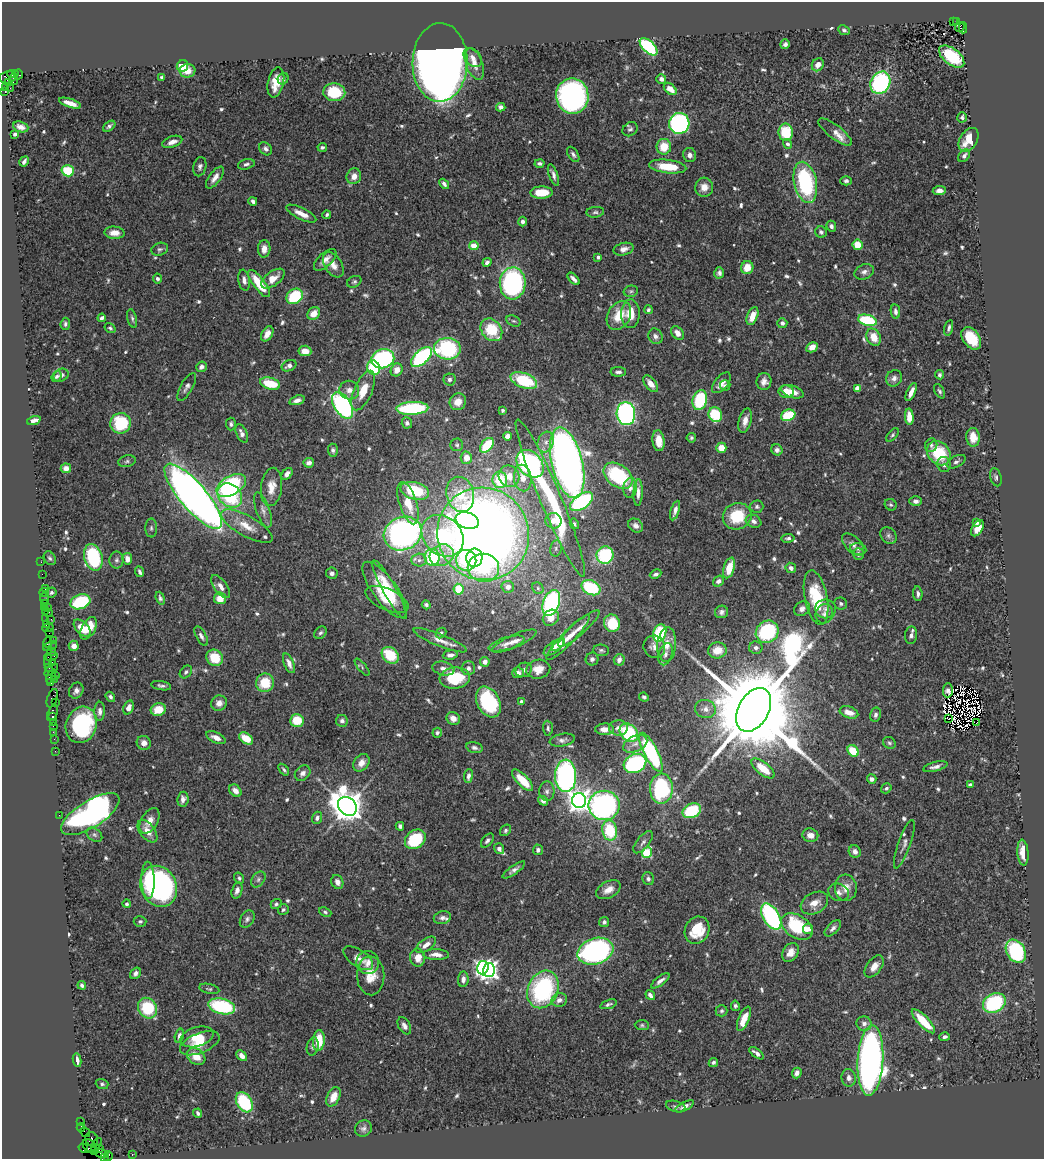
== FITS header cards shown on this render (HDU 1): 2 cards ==
NAXIS1  =                 1042
NAXIS2  =                 1157

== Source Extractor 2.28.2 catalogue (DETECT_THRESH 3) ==
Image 1042 x 1157 px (HDU 1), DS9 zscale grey, 1 PNG px = 1 image px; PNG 1046 x 1161 px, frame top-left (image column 1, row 1157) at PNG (2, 2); each listed source drawn as its Kron ellipse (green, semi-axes under 4 px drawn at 4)
Background 0.729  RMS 0.031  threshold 0.0927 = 3 sigma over >= 5 px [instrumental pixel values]
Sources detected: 687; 8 with non-positive FLUX_AUTO (blend fragments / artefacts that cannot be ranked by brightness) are neither listed nor drawn; of the other 679, the 500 brightest by FLUX_AUTO listed and drawn (179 fainter detections omitted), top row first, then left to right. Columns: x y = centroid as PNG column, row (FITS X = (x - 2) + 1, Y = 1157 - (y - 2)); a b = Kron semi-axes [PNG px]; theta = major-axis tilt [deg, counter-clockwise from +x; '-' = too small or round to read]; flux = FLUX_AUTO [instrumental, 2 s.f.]
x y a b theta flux
953 22 3 2 - 160
957 22 4 3 - 93
960 27 5 4 - 190
963 28 6 3 89 150
844 30 6 4 -27 4.5
785 44 5 4 - 6.7
649 47 11 5 -44 210
952 56 15 8 -37 120
473 58 11 7 -48 14
440 62 39 27 89 3300
474 64 16 8 -70 22
818 65 7 5 58 16
182 66 6 5 - 60
188 71 8 6 7 26
13 74 5 3 - 140
18 74 5 4 - 45
7 77 8 6 9 280
162 77 4 3 - 4.9
14 79 6 3 80 160
283 79 6 5 - 5.4
661 79 5 5 - 9.2
8 82 3 3 - 290
276 82 15 8 77 33
880 83 11 9 63 330
5 87 4 3 - 54
10 88 2 2 - 12
670 89 7 4 -42 23
5 92 3 2 - 290
334 92 11 9 -3 92
572 96 17 16 - 600
70 103 11 4 -18 22
501 107 5 4 - 8.1
962 117 5 4 - 4.2
679 123 10 10 - 410
109 126 7 4 38 5.3
21 127 8 5 -18 11
630 129 8 6 38 5.8
786 132 9 7 -82 73
835 132 20 7 -37 21
15 134 4 3 - 8.8
969 140 13 8 58 42
172 142 10 5 19 13
787 144 5 4 - 6.3
322 147 5 3 - 5.3
664 147 8 7 - 43
266 149 7 5 -48 7.3
573 154 8 5 -57 6.2
689 155 7 6 - 9.8
964 156 7 5 52 7.7
24 161 5 3 - 6.3
540 163 5 3 - 5.2
246 164 8 5 16 5.9
668 166 19 6 -7 55
200 167 10 6 77 7.5
68 171 6 5 - 81
553 175 11 4 -71 8.8
354 176 8 7 - 16
215 178 13 5 53 14
846 181 5 4 - 4.9
805 182 21 11 -77 230
444 184 6 3 -49 5.9
704 187 9 9 - 20
939 191 6 4 7 9.2
542 192 11 6 2 40
253 201 4 3 - 5.9
595 212 9 5 6 5.3
301 214 16 5 -26 23
327 215 4 3 - 4.1
523 221 5 4 - 6.8
831 226 6 4 -65 6.5
821 232 6 5 - 4.5
114 233 10 6 -4 23
858 245 5 5 - 43
474 246 5 4 - 28
160 249 8 6 19 5.1
264 249 8 6 88 16
624 249 10 6 14 11
598 257 4 3 - 6.6
325 260 14 6 43 15
487 262 5 4 - 7.9
333 265 14 8 -57 18
747 268 6 6 - 32
864 272 10 7 23 9
719 273 5 5 - 6.3
273 278 13 7 37 25
157 279 5 4 - 5.1
573 279 7 3 -47 8.1
244 280 10 5 -80 11
354 282 7 5 28 4.5
513 283 16 13 87 420
259 284 16 5 -53 65
631 291 7 5 14 4.1
295 296 9 7 37 110
648 310 4 4 - 4.2
895 311 7 4 -82 8.9
314 313 7 5 45 24
630 314 14 9 89 37
619 316 15 11 59 48
752 316 9 5 68 25
102 318 4 3 - 7.2
132 318 9 4 -77 4.9
867 320 9 5 -14 150
513 321 8 5 -25 4.4
782 323 5 5 - 6.2
65 324 6 4 84 4.7
110 328 6 4 -34 4
949 328 8 4 77 5.3
491 330 12 9 -51 86
677 333 7 5 -51 14
267 334 8 5 59 17
655 336 8 7 - 8.3
874 337 9 6 -64 34
971 338 12 8 -54 73
812 347 6 4 29 20
447 349 13 11 -2 210
305 351 6 5 - 23
421 357 12 7 42 290
383 359 11 9 17 270
289 366 8 5 25 9.3
201 367 6 5 - 7.1
374 368 7 6 - 130
397 370 7 5 61 20
618 372 8 5 0 6.8
61 375 8 6 28 11
940 375 4 4 - 4.6
56 376 6 4 52 4.3
894 378 8 7 - 9.6
449 379 6 6 - 6
524 380 14 7 -20 130
764 382 8 7 - 12
721 383 12 6 50 20
270 384 10 5 -16 65
651 384 10 5 -52 19
725 385 5 5 - 4.8
187 387 15 6 60 8.9
857 388 4 4 - 26
349 390 10 9 - 16
363 390 21 9 66 42
940 391 8 4 -58 4.8
786 392 7 6 - 34
792 392 11 6 -18 19
911 392 10 4 65 15
297 400 8 4 17 11
700 400 10 7 73 130
458 402 8 8 - 23
343 405 14 8 -57 380
412 408 16 6 3 200
502 410 3 3 - 4.1
626 414 11 9 -85 600
715 415 7 6 - 90
788 415 7 5 19 90
909 417 8 4 -87 28
34 420 7 4 19 9.1
745 421 13 6 76 19
121 423 10 10 - 110
407 423 5 5 - 5.8
231 424 6 5 - 5
242 433 10 5 -66 11
892 435 8 4 49 4.3
507 436 4 4 - 11
973 437 9 6 -86 34
691 438 5 4 - 4.2
659 441 10 6 -84 29
546 442 10 8 72 13
457 445 6 6 - 4
487 445 9 5 50 72
931 445 7 6 - 5.6
721 448 5 5 - 32
333 450 6 5 - 4.9
777 450 6 5 - 8.2
939 453 13 10 -48 94
466 458 6 5 - 17
127 461 9 5 11 5.2
956 462 10 5 26 6.9
309 463 5 5 - 8.3
567 463 36 15 -76 1900
530 464 16 11 -46 430
944 464 7 6 - 9.8
66 468 5 5 - 12
287 474 7 4 48 11
509 476 11 10 - 27
618 476 16 10 -37 170
996 477 9 5 -73 4.7
523 478 13 9 -85 28
500 480 8 7 - 76
231 485 16 9 29 230
271 487 19 10 83 27
630 488 10 6 83 10
415 491 15 8 -15 120
638 493 13 4 87 12
460 494 18 13 -76 86
230 495 13 10 -44 160
193 496 41 13 -49 2100
550 498 85 10 -67 320
582 501 13 7 34 280
916 501 6 5 - 8.3
408 503 22 9 -72 50
891 505 6 5 - 4.1
757 507 6 6 - 5.4
263 510 19 6 -71 12
675 511 10 4 72 11
737 516 14 13 - 85
467 521 12 8 -17 120
554 521 8 7 - 19
754 521 8 6 -28 8.2
977 522 4 3 - 10
574 524 5 4 - 4.2
247 526 29 10 -29 38
636 526 8 6 -36 9.8
151 528 9 6 90 5.1
977 528 9 5 58 22
403 534 19 16 25 680
483 534 47 45 -51 2600
443 536 23 18 -44 220
888 536 9 7 -47 8
788 538 6 4 8 5.4
853 544 13 7 -45 12
556 548 8 6 78 6
858 549 8 5 -10 5.6
858 554 6 5 - 8.7
442 555 12 10 26 23
605 555 9 8 - 150
93 557 13 9 -74 190
432 557 8 7 - 150
50 558 7 5 -59 4.9
474 558 9 8 - 58
127 559 6 4 -81 15
117 560 8 7 - 6.5
419 560 7 6 - 6.7
466 560 10 10 - 100
41 562 2 2 - 11
483 568 16 14 -9 130
729 568 10 5 73 39
791 568 5 5 - 7.4
140 572 5 3 - 5.5
332 573 6 5 - 8.1
42 574 2 2 - 25
656 574 6 4 24 6
718 581 6 5 - 7.8
221 586 13 6 -54 14
508 587 6 6 - 15
538 588 6 5 - 4.2
591 588 10 7 -25 140
45 589 3 2 - 28
459 589 5 5 - 56
385 590 34 12 -54 75
389 590 33 6 -61 48
44 593 5 3 - 27
51 593 5 4 - 4
918 594 7 4 -85 7.8
44 598 5 3 - 76
160 598 6 4 -71 5.2
220 598 6 6 - 29
816 598 27 11 -79 120
387 599 23 10 -23 39
80 602 10 7 21 130
551 603 13 8 70 320
44 604 3 2 - 88
841 604 6 6 - 5.9
426 605 5 4 - 4.8
44 608 3 2 - 51
47 608 3 3 - 9.5
802 609 8 7 - 9.7
826 609 10 9 - 12
45 611 2 2 - 62
721 612 6 6 - 6.6
48 613 3 2 - 37
824 614 10 8 67 11
551 618 9 7 45 22
45 619 3 2 - 54
51 619 2 2 - 34
612 623 9 8 - 75
46 625 3 2 - 59
48 628 5 2 - 64
82 628 10 6 -46 40
89 628 12 6 61 44
579 629 27 6 41 21
767 632 12 10 40 180
49 633 2 2 - 48
320 633 7 5 43 5.1
441 633 6 4 45 4.9
660 633 9 6 72 160
911 635 9 6 84 8.1
201 636 11 5 -61 7.5
568 637 30 6 46 36
53 640 2 2 - 13
440 640 28 6 -22 21
514 641 24 6 24 20
47 642 5 3 - 120
506 643 18 6 17 14
558 645 8 4 41 11
667 645 17 9 85 27
50 646 7 4 22 190
74 646 5 5 - 15
554 647 12 5 36 19
654 647 11 10 - 13
756 648 7 6 - 6.6
601 650 8 5 -7 4.5
717 650 9 8 - 32
52 652 4 3 - 42
665 654 11 7 74 13
390 655 9 7 -41 76
450 655 7 4 6 8.2
52 657 6 3 16 270
215 658 9 7 -45 57
592 659 6 6 - 6.7
48 660 7 3 87 190
619 660 6 5 - 9
52 662 2 2 - 48
485 662 5 4 - 10
289 663 10 5 -67 13
49 667 3 3 - 62
362 667 10 4 -52 4.1
443 668 11 6 -13 12
468 668 7 7 - 7.6
538 669 12 9 11 25
51 670 8 3 40 140
524 670 8 7 - 8.9
186 672 7 5 46 4.7
518 673 5 5 - 8.8
56 675 2 2 - 22
51 676 7 3 68 190
455 678 15 10 6 94
54 679 3 2 - 98
51 683 4 2 - 57
265 683 9 9 - 58
161 686 10 4 -10 5.6
948 690 7 5 87 7.4
76 691 8 7 - 10
110 697 5 4 - 5.8
644 697 5 4 - 4.3
52 698 9 5 71 81
55 702 3 2 - 110
488 702 16 11 -62 190
521 702 3 3 - 5
219 703 8 7 - 13
128 708 7 5 69 15
705 709 10 9 - 16
158 710 7 6 - 41
754 710 23 15 61 68000
100 711 10 5 88 9.7
849 712 9 5 -19 24
52 713 8 5 70 160
875 715 7 5 77 7.9
52 717 3 3 - 93
453 718 7 6 - 16
948 719 4 2 - 4.4
297 720 7 6 - 51
342 721 6 5 - 7
53 722 3 2 - 54
977 722 2 2 - 6.3
81 725 18 15 69 260
53 726 2 2 - 51
548 728 7 5 -86 4.3
618 728 9 7 1 14
605 729 9 6 1 20
53 732 2 2 - 24
437 733 5 4 - 4.4
629 733 10 8 -42 150
216 738 10 5 -23 14
246 738 8 5 -35 39
54 739 2 2 - 25
562 740 13 6 10 8.5
144 743 7 7 - 13
889 743 7 5 -34 4.5
635 744 13 7 25 16
474 748 8 5 -14 6.3
55 751 2 2 - 19
853 751 6 5 - 59
651 752 22 7 -63 270
361 763 9 7 52 17
635 763 12 9 26 310
935 767 13 4 13 9.3
763 768 14 6 -38 54
284 770 6 3 -51 4.2
303 773 8 6 42 10
468 776 7 4 84 7.7
566 776 16 10 -89 510
872 779 5 4 - 10
522 780 14 5 -46 48
970 785 4 3 - 6.2
886 788 5 4 - 5.5
661 789 15 11 87 240
235 791 7 5 -48 14
547 791 10 7 88 8.4
183 799 7 5 82 10
543 801 5 4 - 9.4
579 801 7 7 - 1700
604 805 15 14 - 610
347 806 10 8 -48 4400
692 811 9 7 25 110
90 814 33 13 32 980
59 815 2 2 - 5.1
317 818 6 5 - 6.7
149 821 14 8 60 20
400 826 4 4 - 5.7
505 830 6 5 - 4.5
610 830 10 7 -80 110
147 831 13 7 -52 21
94 835 9 6 -38 5.6
810 835 8 6 -12 16
415 839 11 9 38 120
487 840 8 5 52 6.4
643 842 13 6 51 8.8
904 844 25 6 70 11
499 849 5 5 - 7.2
538 850 5 5 - 6.5
855 851 6 5 - 9.4
647 853 5 5 - 130
1023 853 13 5 -85 29
514 870 13 4 35 8.9
239 878 6 4 -55 4.4
258 879 9 6 53 6.8
648 879 6 5 - 6.5
148 880 18 6 -88 38
337 882 7 5 -66 11
159 886 21 17 -63 450
846 888 13 11 -86 24
237 890 8 5 74 10
608 890 13 8 29 20
839 892 10 8 -20 10
814 903 14 10 28 25
127 904 4 4 - 4.6
276 904 6 5 - 4.8
283 910 5 5 - 4.4
325 912 6 4 -24 4
771 917 14 8 -59 350
442 918 9 6 13 8
247 919 9 6 59 6.9
140 921 6 5 - 4.2
604 922 5 5 - 4.7
797 927 17 11 -33 130
833 928 10 5 44 7.6
808 929 5 5 - 11
697 930 14 12 63 67
426 945 11 6 36 13
595 951 18 13 17 500
1016 951 12 9 -58 240
790 952 10 7 55 20
436 955 13 5 -2 16
358 958 17 8 -35 14
418 958 9 7 -89 24
368 962 11 11 - 18
874 966 12 7 53 21
483 968 7 5 74 530
489 970 7 6 - 850
135 973 6 5 - 6.9
371 976 19 13 -88 37
463 979 8 5 86 9.4
660 981 11 4 37 9.5
82 985 4 4 - 5.5
209 989 10 5 -12 4.2
543 989 19 15 66 300
650 995 5 4 - 7.2
559 1000 8 6 17 12
994 1003 12 9 29 190
608 1004 9 4 18 5
222 1006 14 7 -13 220
735 1006 5 4 - 4.9
148 1008 11 9 -55 100
722 1011 6 5 - 4.5
744 1019 13 5 68 30
923 1021 16 5 -46 64
864 1024 7 7 - 10
642 1025 7 5 -1 4.1
404 1026 9 5 -61 9.3
179 1036 7 4 76 7.9
197 1037 17 9 17 38
945 1037 5 4 - 5.7
319 1040 10 6 86 56
200 1043 21 10 22 39
313 1046 9 6 77 5.5
756 1053 8 3 -37 8.1
242 1056 6 4 -43 13
196 1057 10 7 -39 30
77 1060 7 3 -81 10
870 1060 35 13 87 1400
713 1062 5 4 - 4.7
797 1073 5 4 - 9.6
849 1078 9 7 -83 9.6
102 1084 6 5 - 4.2
333 1097 10 6 64 26
244 1102 11 7 -58 150
676 1106 10 5 -16 5.6
685 1106 10 4 27 9.4
198 1113 4 3 - 4.3
81 1122 2 2 - 12
81 1128 4 2 - 26
363 1128 9 8 - 7.2
85 1132 5 2 - 56
92 1139 7 6 - 360
97 1145 7 2 54 18
89 1146 7 5 -50 180
83 1148 5 3 - 55
100 1149 3 3 - 83
94 1151 3 2 - 6.6
101 1153 7 4 -18 54
132 1154 3 2 - 35
108 1156 5 2 - 76
105 1157 3 2 - 22
At the frame edge (FLAGS 8, measured only in part): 2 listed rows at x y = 108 1156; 105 1157
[179 fainter detections neither listed nor drawn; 8 non-positive-flux detections neither listed nor drawn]